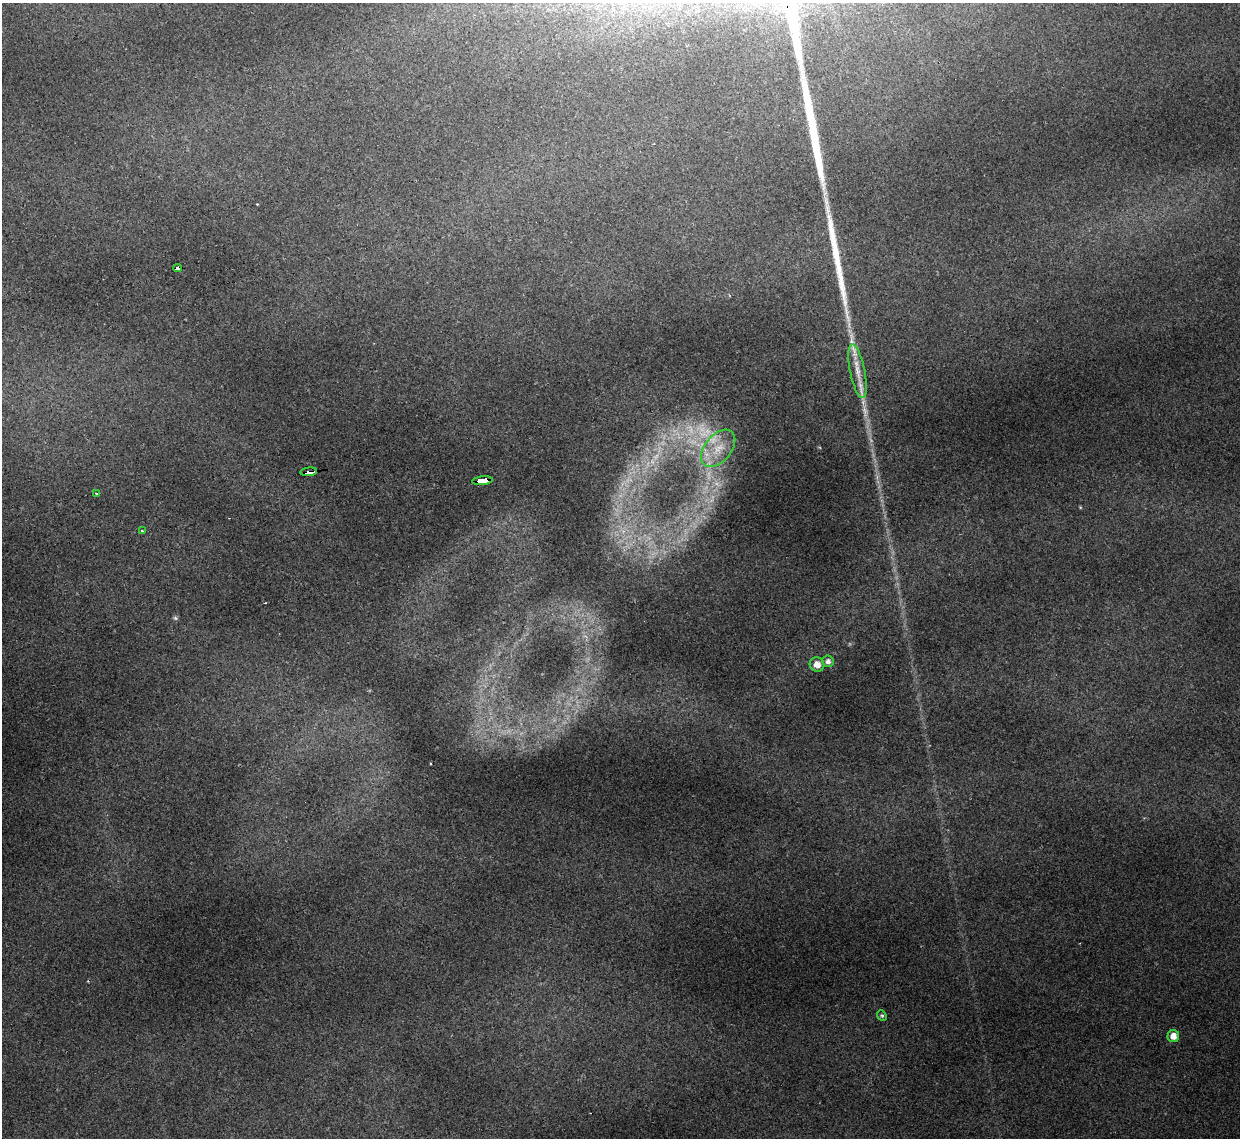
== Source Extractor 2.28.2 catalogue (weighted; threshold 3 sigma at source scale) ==
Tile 7 of 4 x 4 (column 3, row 2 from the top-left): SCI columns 2475-3712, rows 2521-3656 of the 4949 x 4930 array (HDU 1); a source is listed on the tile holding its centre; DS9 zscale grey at full resolution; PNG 1242 x 1140 px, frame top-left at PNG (2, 3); each listed source drawn as its Kron ellipse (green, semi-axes under 4 px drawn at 4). Shown black and unused: <1% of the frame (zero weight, under 2 of 3 exposures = <1% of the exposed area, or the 3 px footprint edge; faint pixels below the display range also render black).
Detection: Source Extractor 2.28.2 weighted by HDU 2 'WHT'; one run over the whole footprint, this tile lists its part. Background 0.16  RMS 0.0093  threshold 0.0417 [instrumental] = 3 sigma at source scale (4.5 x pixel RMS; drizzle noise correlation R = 1.50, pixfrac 1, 0.05/0.05 arcsec/px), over >= 5 px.
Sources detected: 18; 3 too faint to see at this stretch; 3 cosmic-ray / hot-pixel residue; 1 long thin detection or spike segment (spike, bleed or trail) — neither listed nor drawn; the other 11 listed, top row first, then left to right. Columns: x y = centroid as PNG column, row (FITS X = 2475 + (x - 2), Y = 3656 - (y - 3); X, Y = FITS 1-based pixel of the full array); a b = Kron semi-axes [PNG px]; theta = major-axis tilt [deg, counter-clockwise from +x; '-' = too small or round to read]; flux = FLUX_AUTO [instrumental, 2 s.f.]
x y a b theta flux
178 268 5 4 - 33
858 371 27 7 -79 13
718 448 21 13 50 20
309 472 8 3 6 110
482 481 10 4 5 120
96 493 3 2 - 1.5
142 531 3 2 - 2
828 661 6 6 - 3.3
817 664 7 7 - 8.2
882 1015 6 4 -47 1.6
1173 1036 6 6 - 7.8
Overlapping masked pixels (flux is a lower limit): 3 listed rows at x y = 178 268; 309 472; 482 481